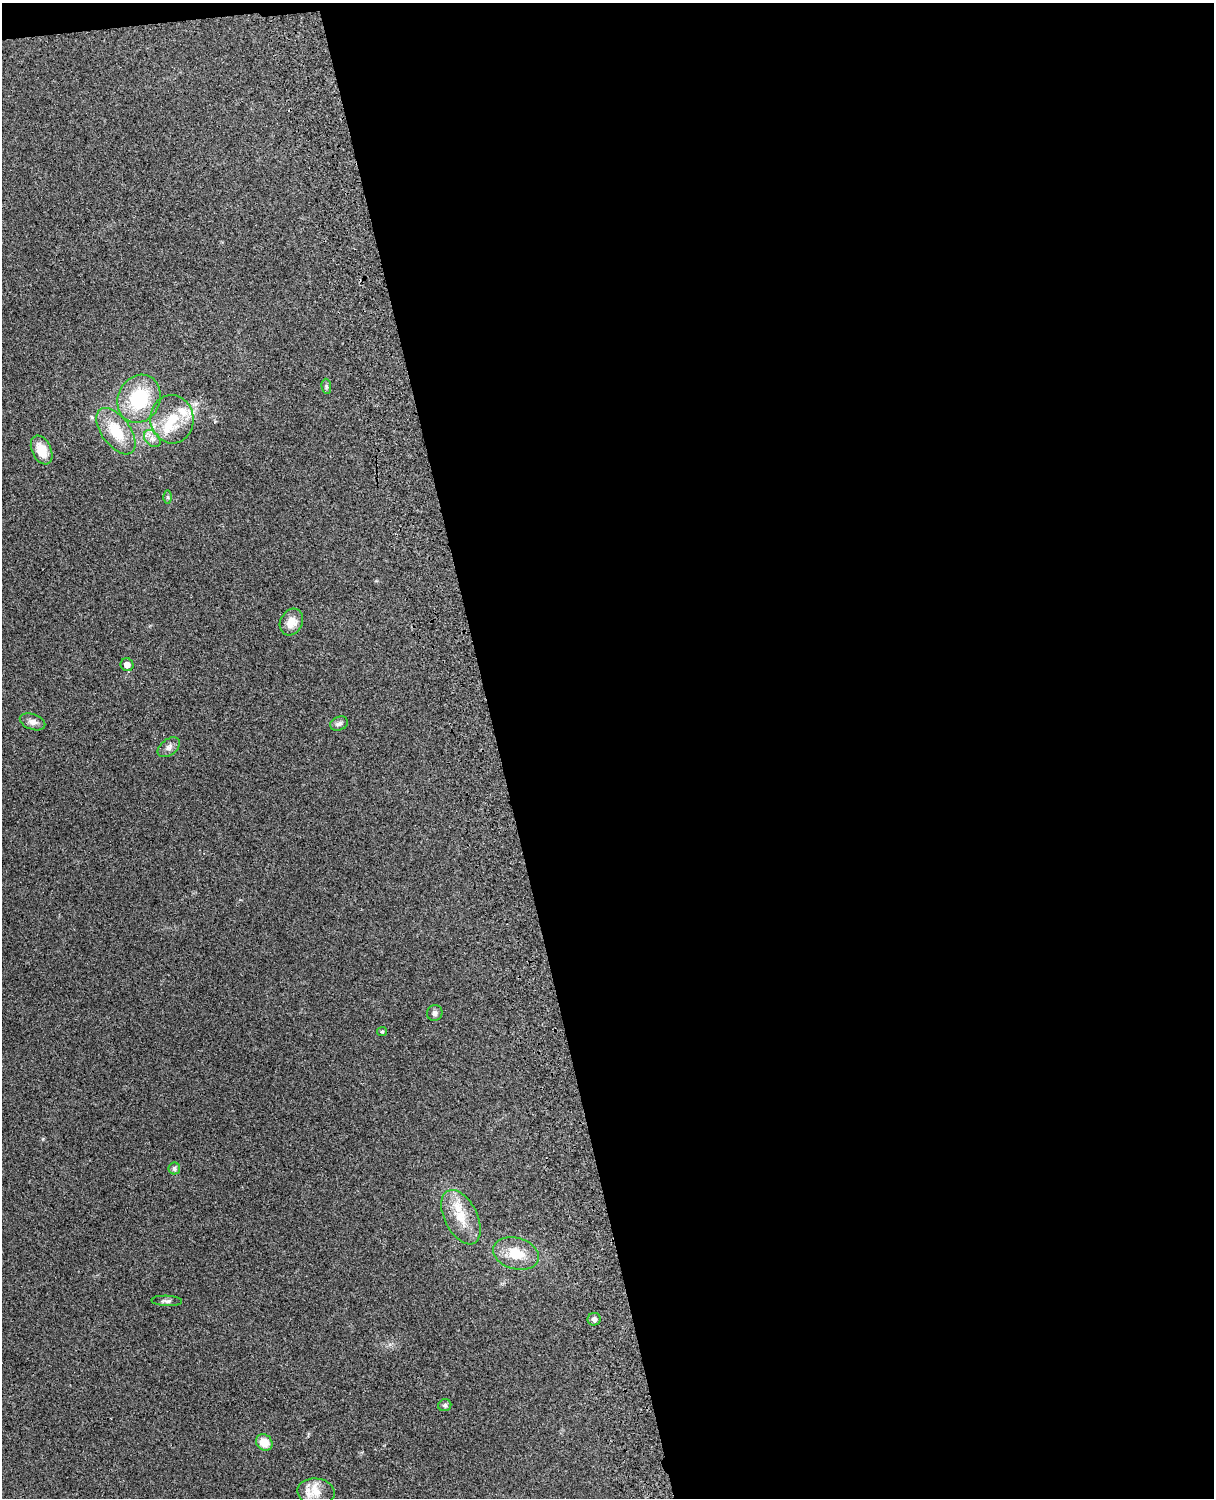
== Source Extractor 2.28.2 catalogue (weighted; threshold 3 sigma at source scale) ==
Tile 4 of 4 x 3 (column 4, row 1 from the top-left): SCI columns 3757-4968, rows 3155-4650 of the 5089 x 4928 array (HDU 1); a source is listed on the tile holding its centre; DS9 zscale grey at full resolution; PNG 1216 x 1500 px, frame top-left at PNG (2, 3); each listed source drawn as its Kron ellipse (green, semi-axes under 4 px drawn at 4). Shown black and unused: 59% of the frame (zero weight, under 3 of 4 exposures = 6% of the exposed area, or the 3 px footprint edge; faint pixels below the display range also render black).
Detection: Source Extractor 2.28.2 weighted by HDU 2 'WHT'; one run over the whole footprint, this tile lists its part. Background 0.261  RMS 0.0089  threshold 0.0402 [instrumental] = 3 sigma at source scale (4.5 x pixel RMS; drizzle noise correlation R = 1.50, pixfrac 1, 0.05/0.05 arcsec/px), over >= 5 px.
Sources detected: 26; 1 inside a brighter object's white glare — neither listed nor drawn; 3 inside a brighter listed object's ellipse — not listed separately; the other 22 listed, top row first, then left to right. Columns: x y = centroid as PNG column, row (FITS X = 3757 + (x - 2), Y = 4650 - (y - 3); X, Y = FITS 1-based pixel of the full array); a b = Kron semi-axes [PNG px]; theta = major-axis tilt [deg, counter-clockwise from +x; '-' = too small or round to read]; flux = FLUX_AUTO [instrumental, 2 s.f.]
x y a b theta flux
326 386 7 5 -84 1.6
139 399 24 21 65 53
172 419 24 21 -85 27
116 431 27 14 -54 29
152 439 10 7 -49 4.2
42 450 15 9 -65 16
168 497 6 4 -89 1.2
291 622 14 11 62 11
127 665 6 6 - 5.6
33 722 13 8 -19 4.7
339 724 9 6 22 2.9
169 747 12 8 37 4
435 1013 8 7 - 3
382 1032 5 4 - 1
174 1168 6 6 - 2.5
461 1217 29 16 -63 21
516 1254 23 15 -17 22
167 1301 15 5 -3 2.8
594 1319 6 6 - 2.8
445 1405 6 6 - 1.9
264 1442 9 7 -43 11
316 1492 19 13 -5 14